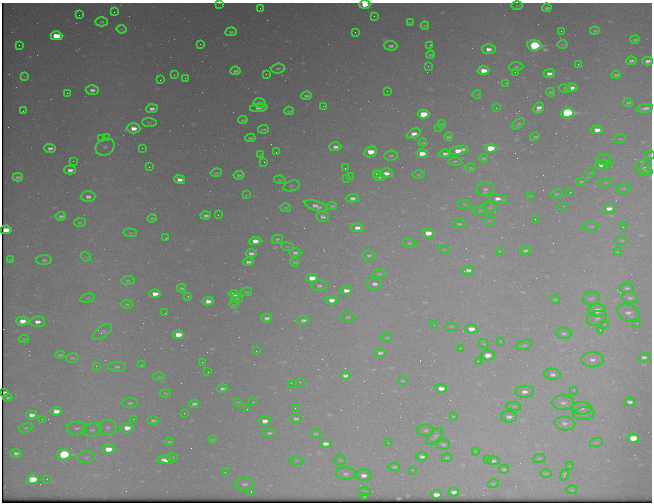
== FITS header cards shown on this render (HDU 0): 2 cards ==
NAXIS1  =                  650 / Width of table row in bytes
NAXIS2  =                  500 / Number of rows in table

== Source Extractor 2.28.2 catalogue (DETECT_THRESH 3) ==
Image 650 x 500 px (HDU 0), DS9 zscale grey, 1 PNG px = 1 image px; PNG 654 x 504 px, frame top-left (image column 1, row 500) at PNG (2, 3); each listed source drawn as its Kron ellipse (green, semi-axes under 4 px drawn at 4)
Background 498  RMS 2.8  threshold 8.47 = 3 sigma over >= 5 px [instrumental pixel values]
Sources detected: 313; all 313 listed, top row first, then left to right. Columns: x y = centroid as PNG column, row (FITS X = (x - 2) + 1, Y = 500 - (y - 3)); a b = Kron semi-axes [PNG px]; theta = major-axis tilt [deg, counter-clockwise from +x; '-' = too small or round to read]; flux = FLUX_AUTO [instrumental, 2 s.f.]
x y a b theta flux
219 3 3 2 - 150
365 4 5 4 - 3000
517 6 6 4 -1 240
260 8 2 2 - 110
547 8 5 3 - 490
114 12 3 2 - 150
79 15 2 2 - 190
374 16 2 2 - 87
102 22 6 4 2 350
410 22 4 2 - 160
425 26 4 2 - 220
121 29 5 3 - 190
561 31 2 2 - 100
595 31 5 3 - 300
231 32 6 4 5 390
355 32 2 2 - 92
56 36 6 4 1 5900
635 40 4 3 - 370
200 44 2 2 - 160
563 44 5 2 - 170
19 45 2 2 - 190
430 45 2 2 - 330
534 45 7 5 -8 27000
391 46 6 5 - 530
489 49 7 5 1 1300
430 55 4 2 - 250
631 61 5 3 - 450
648 61 5 4 - 660
578 64 2 2 - 160
428 66 2 2 - 75
516 67 7 4 2 330
278 68 7 5 5 370
484 70 6 4 -2 3000
235 71 5 3 - 490
515 72 2 2 - 120
266 74 2 2 - 470
549 74 5 4 - 1000
174 75 2 2 - 99
616 75 4 3 - 290
24 76 3 2 - 150
185 78 3 2 - 240
160 80 3 2 - 280
506 83 2 2 - 97
572 88 6 4 2 1500
565 89 5 2 - 220
92 90 6 5 - 830
387 91 2 2 - 130
551 92 4 3 - 280
67 93 3 2 - 170
477 94 4 2 - 120
306 96 5 3 - 440
259 103 6 4 -8 760
628 103 5 3 - 310
323 106 2 2 - 300
259 108 9 3 7 890
496 108 2 2 - 120
539 108 6 5 - 1200
645 108 8 3 10 710
152 109 6 4 4 870
23 111 2 2 - 230
289 111 4 3 - 250
567 113 6 5 - 32000
423 114 6 4 3 5900
243 120 4 3 - 300
149 122 7 3 -4 210
442 124 4 2 - 190
518 124 7 4 37 350
134 128 7 5 -2 2000
439 128 2 2 - 130
263 129 5 2 - 270
597 130 6 4 1 1800
414 134 7 4 25 1600
448 137 4 3 - 300
535 137 4 3 - 270
102 138 4 3 - 190
106 138 3 3 - 220
250 138 5 3 - 390
620 139 6 4 18 260
423 143 4 3 - 240
105 147 10 8 32 860
335 147 6 4 3 820
50 148 6 4 -2 760
142 148 2 2 - 1100
491 148 6 4 1 6800
459 150 10 4 13 2400
276 152 2 2 - 83
370 152 6 5 - 3800
422 153 5 4 - 2400
445 154 5 3 - 640
261 155 4 2 - 170
391 155 7 5 7 380
650 155 5 4 - 240
484 158 4 3 - 250
605 160 8 5 -6 400
73 161 2 2 - 350
455 161 7 3 0 220
264 162 2 2 - 120
607 164 2 2 - 520
601 165 7 5 1 1300
643 166 8 6 -10 970
149 167 2 2 - 130
345 168 3 2 - 140
471 168 5 3 - 210
70 170 6 4 2 980
646 171 7 4 2 650
216 173 6 3 9 290
386 173 6 5 - 1400
590 173 5 3 - 150
376 174 3 2 - 200
239 175 5 3 - 430
418 175 6 3 0 200
18 177 5 3 - 390
350 177 2 2 - 83
379 177 6 4 -6 560
347 178 2 2 - 90
180 179 6 4 -12 1100
280 180 6 3 -7 250
581 181 6 2 0 240
605 182 7 3 12 210
291 186 8 5 18 330
623 188 7 3 9 250
485 189 9 7 15 660
570 192 2 2 - 80
556 194 6 4 15 240
246 195 3 2 - 290
530 196 4 2 - 150
88 197 7 5 3 790
353 198 6 4 7 810
498 199 10 4 -6 1200
464 204 6 3 7 220
316 206 11 5 -19 980
332 206 5 3 - 290
563 206 2 2 - 84
285 208 5 3 - 260
489 208 7 5 -5 360
609 208 6 4 6 1300
481 210 8 3 0 290
206 215 5 3 - 540
218 215 2 2 - 270
61 216 5 3 - 510
323 217 6 5 - 620
152 218 4 3 - 270
535 219 2 2 - 210
489 220 6 3 1 190
80 222 6 2 4 200
459 224 7 4 5 360
591 227 8 3 0 230
623 227 2 2 - 580
357 228 6 4 1 1100
6 230 5 4 - 3200
130 233 7 3 -5 160
428 233 6 4 0 2800
166 238 3 2 - 190
277 239 6 4 15 390
255 241 6 4 6 1800
622 241 6 3 1 200
409 243 7 4 -6 320
287 247 6 3 -8 190
444 249 6 3 -18 170
525 250 5 3 - 390
499 251 2 2 - 84
617 252 3 3 - 140
251 253 5 3 - 700
295 253 6 4 0 560
369 255 6 5 - 470
86 257 5 4 - 230
11 259 4 2 - 210
44 260 8 5 1 420
248 262 5 3 - 610
295 262 4 3 - 240
468 270 6 3 5 670
379 274 7 4 1 340
312 278 6 4 3 2800
128 280 7 4 3 300
374 284 7 6 - 840
319 286 7 5 -1 500
181 288 4 3 - 300
627 288 7 5 3 440
346 290 6 4 4 1400
246 292 5 4 - 220
155 294 5 4 - 1800
234 294 5 4 - 1400
188 296 3 2 - 200
87 298 7 4 13 290
237 298 6 4 -7 280
630 298 8 5 -7 580
555 299 5 3 - 190
591 299 8 6 10 560
331 300 6 4 -1 1500
208 301 5 4 - 1400
127 304 6 4 -6 280
234 305 4 3 - 140
597 310 8 6 1 2000
165 313 3 2 - 140
629 313 12 8 -27 1200
348 317 7 4 0 340
267 318 5 4 - 650
597 318 10 7 18 850
303 320 6 4 5 630
22 321 6 4 3 2200
38 322 7 5 3 1200
637 323 3 2 - 150
604 324 3 2 - 650
434 325 2 2 - 68
451 326 7 3 -1 200
471 329 6 4 3 1800
600 330 3 3 - 490
102 332 11 5 36 540
564 333 7 5 -6 500
178 335 6 4 1 3000
387 337 5 2 - 200
24 339 5 3 - 200
500 341 3 2 - 150
484 344 5 4 - 320
524 345 8 4 13 360
460 348 3 2 - 150
256 351 2 2 - 110
380 353 5 3 - 560
60 355 4 3 - 300
488 355 7 5 0 2300
644 357 5 4 - 560
72 358 6 4 12 300
592 360 11 7 -1 1500
478 361 2 2 - 600
202 362 2 2 - 77
141 365 2 2 - 250
96 366 3 3 - 120
117 367 8 5 0 500
208 372 3 2 - 220
552 374 8 5 -7 770
345 376 5 3 - 640
159 377 6 3 -1 190
403 381 4 2 - 210
300 382 2 2 - 140
291 383 2 2 - 320
222 388 5 3 - 450
441 388 6 4 -1 1500
574 390 3 3 - 210
5 392 3 3 - 320
524 392 9 6 3 1200
165 393 6 4 5 210
8 398 4 2 - 220
238 402 4 2 - 160
253 402 2 2 - 240
630 402 5 4 - 630
130 403 8 5 0 460
563 403 11 7 -1 1000
194 404 5 3 - 500
514 406 7 3 -7 280
295 408 3 2 - 150
582 408 10 6 -3 810
247 409 2 2 - 110
56 411 6 4 4 1900
184 413 2 2 - 130
584 414 10 6 7 740
32 415 6 4 4 1200
453 416 3 3 - 300
509 417 8 5 -2 800
42 419 2 2 - 440
133 419 2 2 - 360
296 419 6 4 0 520
153 420 5 4 - 400
265 421 5 5 - 1200
564 423 10 7 -5 900
108 427 9 7 11 830
26 428 7 4 13 280
77 428 10 6 3 670
127 428 6 5 - 2200
92 430 10 6 13 770
425 430 8 6 -2 490
269 433 7 4 3 420
316 434 5 3 - 290
435 436 10 5 46 510
633 438 6 4 1 4200
212 440 4 2 - 180
169 442 4 2 - 260
388 443 2 2 - 120
596 443 6 4 18 260
326 444 5 4 - 1100
443 444 6 5 - 340
108 449 7 5 1 3200
475 451 2 2 - 100
16 453 6 4 -1 660
64 454 7 5 4 17000
86 457 9 6 9 600
172 457 6 4 1 310
422 457 5 3 - 640
447 458 5 3 - 340
539 458 6 3 7 200
487 459 2 2 - 110
166 460 8 4 -4 1800
297 460 7 3 1 220
340 460 6 4 -1 240
493 461 6 3 -4 670
569 466 3 2 - 150
394 467 6 3 -5 350
504 469 5 3 - 260
412 470 2 2 - 90
225 472 3 2 - 140
546 473 5 3 - 190
346 474 10 6 -1 730
364 475 8 5 0 1100
564 475 6 3 68 480
33 479 6 4 6 7100
47 479 2 2 - 92
245 484 9 6 0 760
493 484 5 3 - 160
571 490 6 2 -5 160
251 491 3 3 - 140
364 491 6 3 0 210
454 492 5 4 - 760
436 495 5 4 - 1400
365 496 4 2 - 250
At the frame edge (FLAGS 8, measured only in part): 3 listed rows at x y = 219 3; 365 4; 650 155